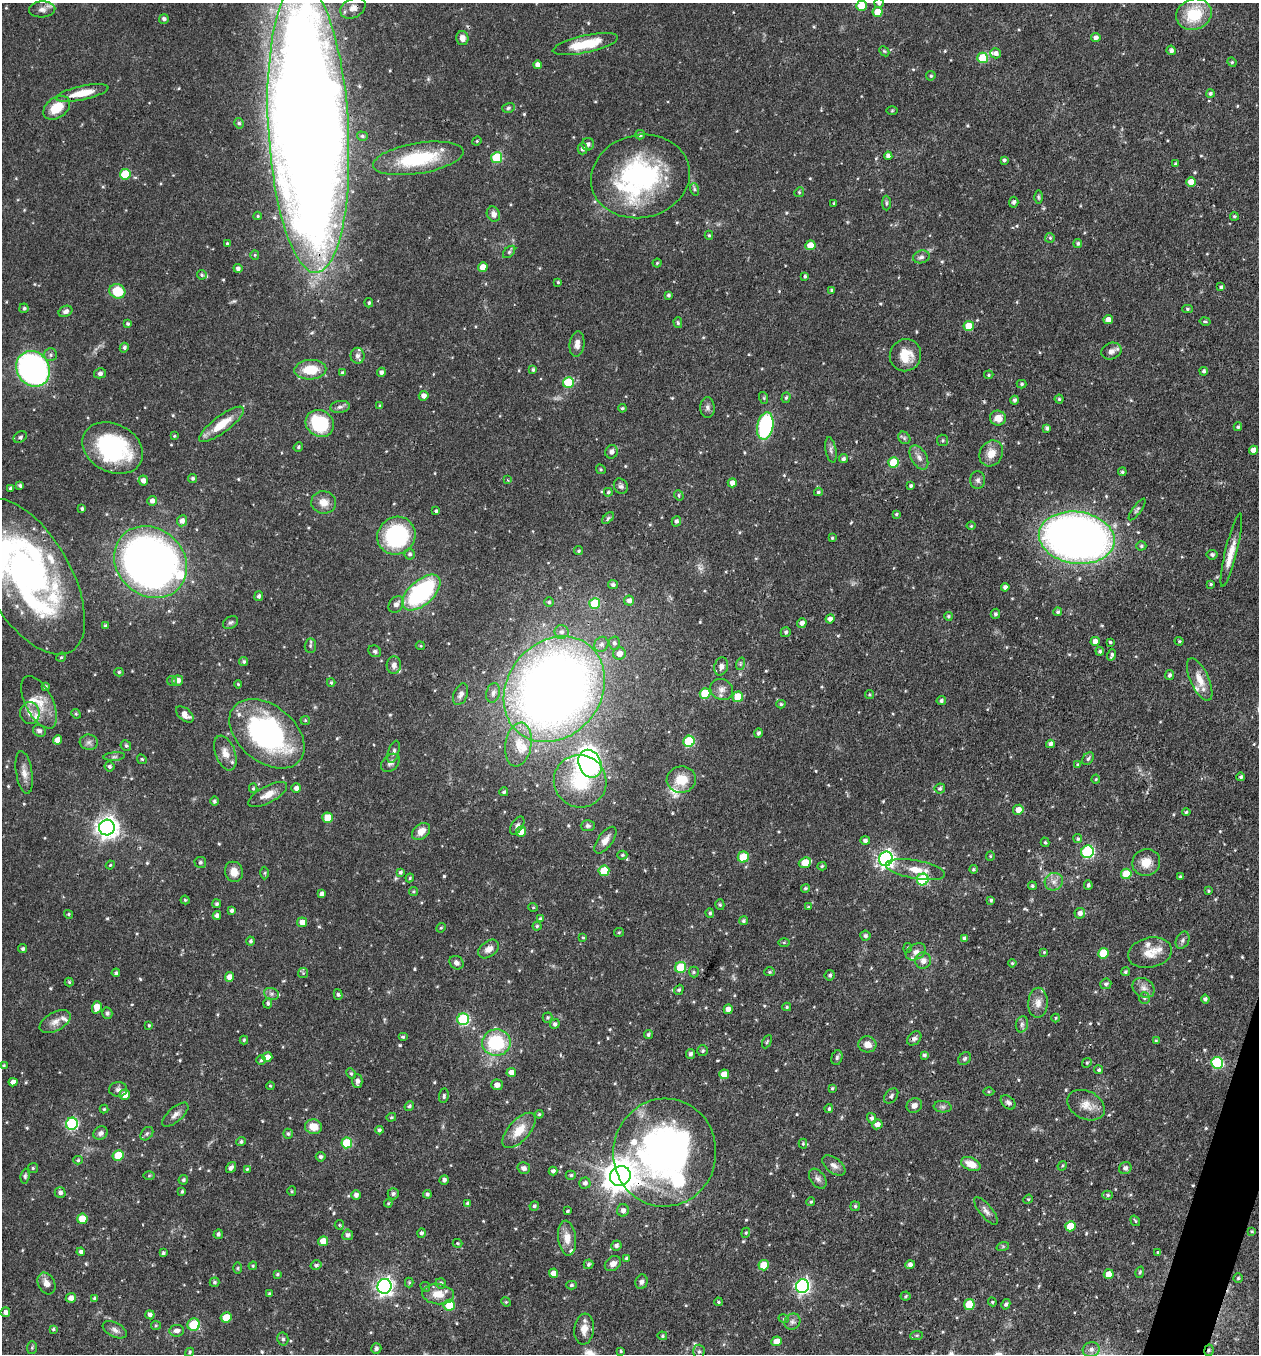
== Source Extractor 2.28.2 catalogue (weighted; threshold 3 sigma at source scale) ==
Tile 6 of 4 x 4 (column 2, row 2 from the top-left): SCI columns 1523-2779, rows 2708-4059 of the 5429 x 5415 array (HDU 1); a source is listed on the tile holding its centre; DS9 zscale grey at full resolution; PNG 1261 x 1356 px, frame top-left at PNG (2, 3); each listed source drawn as its Kron ellipse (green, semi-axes under 4 px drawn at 4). Shown black and unused: <1% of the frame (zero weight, under 3 of 4 exposures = <1% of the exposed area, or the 3 px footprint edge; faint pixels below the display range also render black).
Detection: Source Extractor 2.28.2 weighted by HDU 2 'WHT'; one run over the whole footprint, this tile lists its part. Background 0.0468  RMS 0.0035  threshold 0.0157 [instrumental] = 3 sigma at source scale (4.5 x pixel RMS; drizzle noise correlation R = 1.50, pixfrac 1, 0.05/0.05 arcsec/px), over >= 5 px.
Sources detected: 617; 1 inside a brighter object's white glare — neither listed nor drawn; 24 inside a brighter listed object's ellipse — not listed separately; of the other 592, all 500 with FLUX_AUTO >= 0.386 (the completeness limit of this list) listed and drawn (92 fainter detections not listed), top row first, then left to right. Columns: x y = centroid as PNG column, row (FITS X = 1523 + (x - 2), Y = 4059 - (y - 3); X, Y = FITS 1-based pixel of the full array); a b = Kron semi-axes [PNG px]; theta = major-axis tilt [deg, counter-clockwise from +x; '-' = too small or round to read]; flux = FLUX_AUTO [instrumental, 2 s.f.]
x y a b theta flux
879 3 5 5 - 0.76
861 6 5 5 - 6.5
353 8 13 9 28 2.9
42 9 13 8 3 1.9
878 12 5 5 - 6.1
1194 14 18 15 22 14
164 19 5 5 - 0.99
1096 37 4 4 - 1.3
462 38 7 6 - 2.1
585 44 33 8 12 11
1171 50 5 4 - 1.2
884 51 6 4 -44 0.45
996 53 5 5 - 1.5
983 58 5 5 - 14
1232 62 5 4 - 0.45
538 65 4 4 - 2
931 76 5 4 - 0.54
82 93 27 7 12 7.2
1210 93 4 4 - 0.84
57 108 15 10 36 8.2
508 108 6 5 - 0.6
892 110 6 4 2 0.39
239 123 5 4 - 0.73
308 127 145 40 -87 1300
640 135 5 4 - 0.87
362 136 5 4 - 0.63
477 141 5 4 - 0.4
588 144 6 6 - 1.2
583 149 5 5 - 1.1
888 156 4 4 - 1.3
418 158 46 15 9 22
497 158 5 5 - 17
1004 160 4 3 - 0.73
1175 164 3 3 - 0.56
125 174 5 5 - 12
640 176 50 41 12 58
1191 182 5 5 - 4.5
694 189 6 4 -71 0.59
799 192 5 4 - 0.45
1038 197 7 4 -89 0.58
1014 202 5 4 - 0.75
834 203 3 3 - 0.56
886 203 7 4 -90 0.59
493 214 8 6 -63 1.7
258 216 4 3 - 0.41
1234 216 4 4 - 0.58
709 235 4 4 - 0.58
1050 238 5 5 - 0.51
227 243 3 3 - 0.48
1078 243 4 4 - 0.7
810 245 5 5 - 4.7
509 252 7 4 45 0.64
255 255 5 4 - 0.45
921 257 8 6 17 1.1
657 263 4 4 - 0.42
483 267 5 4 - 3.7
238 268 4 4 - 1
202 275 5 4 - 0.58
805 276 4 3 - 0.54
558 282 3 3 - 0.41
1221 287 4 3 - 0.67
832 290 4 3 - 0.62
117 291 8 7 - 10
668 295 3 3 - 0.64
369 303 4 4 - 0.6
24 308 5 4 - 0.72
1187 309 5 4 - 0.58
66 311 7 5 25 1.2
1108 320 5 4 - 2.2
1205 321 6 3 -12 0.44
678 323 5 4 - 0.49
128 324 4 4 - 0.63
969 326 5 5 - 6.8
577 344 13 7 83 2.3
124 348 5 4 - 0.8
1111 351 10 8 20 1.8
51 355 6 6 - 0.91
905 355 16 15 - 6.8
357 356 8 7 - 1.5
33 369 18 16 -59 110
310 370 16 10 3 8.1
533 370 4 4 - 0.64
1204 371 4 4 - 0.82
381 372 4 4 - 0.98
100 373 6 5 - 1.1
343 373 4 4 - 0.92
989 375 5 4 - 0.46
568 382 5 5 - 17
1022 384 5 4 - 0.64
424 396 5 5 - 1.7
764 398 6 4 -72 0.42
786 398 5 4 - 0.58
1059 399 4 4 - 0.48
1014 400 4 4 - 0.97
380 406 4 4 - 0.6
340 407 10 6 8 1.1
707 407 10 7 -90 1.2
622 408 4 4 - 0.54
998 418 8 7 - 3.6
320 423 14 13 - 20
221 424 27 8 37 7.6
765 426 14 8 78 33
1238 427 4 3 - 0.65
1047 428 4 4 - 0.97
174 436 4 3 - 0.4
20 437 7 5 31 0.76
904 438 7 5 -47 0.71
943 440 6 5 - 0.66
298 447 5 4 - 0.49
113 448 32 24 -28 40
831 450 13 5 -80 1.2
1253 450 4 4 - 2.7
611 452 7 6 - 1.5
991 453 13 11 60 4.1
919 457 13 7 -60 2.1
843 459 4 4 - 0.92
893 463 5 5 - 11
601 469 5 4 - 0.46
1122 472 4 4 - 0.64
193 478 4 4 - 0.76
143 480 5 4 - 1.8
507 480 3 2 - 0.39
978 480 9 7 -90 1.2
732 483 4 4 - 2.1
20 485 4 3 - 0.6
621 486 8 6 -58 1
911 486 3 3 - 0.65
11 488 3 3 - 0.93
608 492 4 4 - 0.58
818 492 4 3 - 0.54
679 495 5 4 - 0.54
152 501 5 4 - 1.4
324 502 12 11 - 3.5
82 509 4 3 - 0.71
1137 509 13 4 55 0.75
436 511 3 3 - 0.63
896 514 4 3 - 0.51
608 518 7 4 45 0.61
182 521 5 5 - 1.9
676 521 5 4 - 0.9
971 526 4 4 - 0.4
396 536 19 18 - 36
832 538 3 3 - 0.43
1077 538 38 26 -8 260
1141 546 5 4 - 0.58
1231 550 38 6 76 4.8
579 551 4 4 - 0.57
410 554 5 5 - 0.74
1212 555 5 4 - 0.82
150 562 39 33 -42 210
28 576 87 42 -60 110
1211 584 3 3 - 0.43
613 585 5 4 - 0.89
1005 587 4 4 - 1.4
421 593 23 12 42 46
259 596 5 4 - 0.96
629 601 5 5 - 1.7
549 602 4 4 - 0.65
595 603 5 5 - 14
396 604 9 7 52 1.8
1058 612 4 4 - 0.68
995 614 5 4 - 0.75
948 616 4 4 - 0.53
830 619 4 4 - 1.6
231 622 8 6 30 0.81
802 623 5 4 - 1.6
105 626 4 3 - 0.74
562 632 7 7 - 1.3
786 632 5 5 - 0.73
1095 641 4 4 - 2.2
1179 641 4 3 - 0.4
1110 642 3 3 - 0.51
614 643 6 6 - 1
601 644 8 6 59 1.4
310 646 7 5 86 0.66
420 646 4 3 - 0.39
375 651 6 5 - 0.72
1100 651 4 4 - 0.66
619 653 6 6 - 2.4
1112 655 6 3 71 0.83
61 657 5 4 - 0.5
244 662 4 4 - 0.71
740 664 6 4 72 0.6
394 665 8 7 - 1.7
721 666 9 7 75 1.4
119 672 4 4 - 0.54
1169 675 5 4 - 0.85
178 680 5 5 - 2
1200 680 23 9 -66 4.9
172 681 5 5 - 0.45
331 683 4 3 - 0.45
238 684 4 4 - 0.42
45 687 4 3 - 0.57
554 689 56 47 52 400
722 689 12 10 -29 2.2
493 693 10 6 75 1.4
705 693 5 5 - 14
461 694 11 6 68 1.7
869 695 4 4 - 0.42
738 697 5 5 - 9.2
941 701 4 4 - 0.9
39 702 29 13 -63 7
781 704 4 4 - 0.52
30 713 11 9 -83 2.7
76 714 5 4 - 0.42
185 714 10 6 -40 2.5
305 720 4 4 - 0.42
39 731 6 6 - 1.1
759 733 4 4 - 0.84
267 734 43 28 -40 74
57 740 5 4 - 3.1
689 741 5 5 - 23
89 742 9 7 -6 1.4
518 744 22 13 80 6.9
1050 744 4 4 - 1.3
126 746 5 5 - 0.69
394 752 11 5 73 1.1
225 753 18 10 -69 3.4
114 757 10 4 5 0.78
142 759 5 4 - 0.47
1088 759 7 5 51 0.73
390 763 11 7 42 1.4
590 764 14 11 -66 130
1078 765 4 3 - 0.53
110 766 5 4 - 0.8
24 772 21 8 -81 2.9
1241 777 4 4 - 0.79
1096 779 4 4 - 0.41
681 780 14 13 - 7.3
580 781 26 26 - 19
253 788 5 4 - 0.45
296 788 5 5 - 1.6
940 788 5 5 - 0.75
504 792 4 4 - 0.62
268 794 21 8 28 3.8
214 801 4 4 - 0.69
1018 810 5 5 - 3.2
1186 812 4 4 - 0.51
327 818 5 5 - 5.7
517 826 10 5 58 1
588 826 7 5 2 0.83
107 827 8 7 - 250
421 831 10 7 41 3.7
521 831 5 5 - 4.2
1078 839 4 4 - 0.63
605 840 16 7 53 2.6
865 841 5 4 - 1
1045 842 5 4 - 0.53
1087 852 6 6 - 35
622 855 5 4 - 0.54
990 856 5 4 - 0.4
743 857 5 5 - 11
886 859 7 6 - 120
200 862 6 5 - 0.64
1146 862 14 13 - 5
805 863 6 5 - 7.2
110 865 4 4 - 0.39
822 866 4 4 - 0.51
973 869 4 4 - 0.63
915 870 30 9 -10 6.1
604 871 5 5 - 8.7
234 872 10 9 - 3.3
400 872 4 4 - 0.64
265 873 6 4 89 0.51
1126 874 5 5 - 8.1
1180 877 3 3 - 0.5
410 878 4 3 - 0.44
923 879 6 5 - 25
1054 882 9 8 - 2.1
1088 885 5 4 - 0.66
1032 886 4 3 - 0.47
805 888 4 4 - 0.56
413 891 4 4 - 0.49
1209 891 4 4 - 0.52
322 894 4 4 - 1.4
185 900 4 4 - 0.41
991 900 3 3 - 0.59
217 904 4 4 - 0.67
720 905 5 4 - 0.58
533 907 5 4 - 0.39
808 907 4 4 - 0.45
231 911 4 4 - 0.84
710 913 4 4 - 0.64
1080 913 5 5 - 1.4
68 914 4 4 - 0.55
217 915 4 4 - 1.2
540 919 4 3 - 0.54
743 921 4 4 - 0.71
302 922 5 4 - 2.2
537 926 4 4 - 0.53
441 928 5 4 - 0.44
619 932 5 4 - 0.46
865 936 5 5 - 0.9
583 938 4 4 - 0.39
964 938 4 4 - 1
1183 940 9 6 65 1
251 941 4 4 - 0.8
784 943 6 4 0 0.4
908 948 5 4 - 0.43
23 949 4 4 - 0.84
489 949 12 7 37 2.6
916 952 11 7 30 1.8
1044 952 4 4 - 0.4
1103 953 5 5 - 9.4
1150 953 22 15 13 5.4
923 961 8 8 - 2.1
456 963 7 6 - 1.2
1012 963 4 4 - 0.4
681 967 5 5 - 17
694 972 5 5 - 0.51
769 972 5 4 - 0.47
1125 972 4 4 - 0.55
116 973 4 4 - 0.67
303 973 5 5 - 0.49
830 975 5 5 - 0.87
230 977 5 4 - 2.3
69 982 4 4 - 0.46
1106 984 5 5 - 0.92
1144 988 12 9 -33 2.2
679 990 5 4 - 0.62
271 994 8 6 -20 0.93
338 994 5 4 - 0.6
1144 998 5 5 - 0.65
1205 999 4 4 - 1
268 1003 5 4 - 0.74
1038 1003 15 10 88 2.9
97 1007 6 5 - 4.2
787 1007 4 4 - 0.48
728 1009 5 4 - 3.1
107 1013 6 5 - 0.63
548 1017 5 5 - 0.53
1056 1018 4 4 - 0.39
463 1019 6 6 - 31
55 1022 17 9 28 2.8
555 1024 5 4 - 0.88
1022 1024 8 6 76 1
149 1025 4 3 - 0.43
648 1034 5 4 - 0.69
403 1037 5 4 - 0.47
914 1038 8 6 44 1.1
244 1040 4 4 - 0.5
1156 1041 4 3 - 0.43
496 1042 14 13 - 22
767 1042 7 3 63 0.39
867 1044 9 8 - 2.9
703 1051 5 5 - 0.62
690 1054 5 4 - 0.95
924 1055 3 3 - 0.63
267 1057 5 5 - 2.5
837 1057 7 5 74 0.76
965 1059 7 5 46 0.67
261 1060 4 4 - 0.53
1087 1063 5 4 - 0.5
1217 1063 6 6 - 30
4 1065 4 3 - 0.4
1099 1070 4 4 - 0.68
511 1072 5 4 - 2.6
351 1074 5 4 - 0.52
724 1074 5 5 - 5.2
357 1081 7 5 -89 1.4
13 1082 4 4 - 1.7
497 1085 5 5 - 2
270 1086 4 3 - 0.4
832 1088 4 4 - 0.52
118 1089 9 7 2 1.3
989 1092 5 3 - 0.41
125 1095 5 5 - 3.7
444 1096 7 5 83 0.73
891 1096 8 6 48 0.87
1008 1102 8 6 -41 1.2
914 1105 8 7 - 1.5
1086 1105 20 14 -27 4.4
409 1106 5 4 - 0.67
943 1107 9 5 -7 0.93
104 1109 4 4 - 0.39
829 1109 4 4 - 0.62
539 1114 4 4 - 0.43
175 1115 16 7 42 1.9
391 1117 5 4 - 0.45
872 1118 5 4 - 0.93
72 1124 6 6 - 37
877 1124 5 5 - 2
314 1127 8 7 - 4.9
379 1130 4 4 - 0.85
519 1130 22 10 48 6.4
101 1133 8 6 31 1.3
147 1134 7 5 49 0.8
288 1134 5 5 - 0.64
241 1142 5 4 - 0.75
347 1143 5 5 - 15
803 1144 5 4 - 0.43
665 1153 54 51 83 120
118 1155 5 5 - 9.2
321 1157 5 5 - 0.82
78 1160 5 4 - 0.53
971 1164 10 6 -23 4.2
834 1165 13 7 -38 1.9
1062 1166 5 4 - 0.42
33 1168 5 5 - 0.53
231 1168 6 4 54 1.1
524 1168 6 5 - 1.1
1125 1168 6 6 - 1.3
247 1169 3 3 - 0.43
553 1171 4 4 - 1
149 1175 5 4 - 0.4
571 1175 5 4 - 0.6
25 1176 7 4 83 0.64
620 1176 10 9 - 630
818 1179 11 7 -54 1.4
183 1180 5 4 - 0.71
444 1180 5 4 - 1.1
585 1183 5 5 - 1.1
182 1191 4 3 - 0.52
292 1191 5 4 - 0.43
60 1192 5 5 - 1.1
393 1194 6 5 - 0.73
427 1194 4 4 - 0.75
356 1195 5 4 - 1.3
1108 1195 5 4 - 0.66
1028 1199 5 4 - 0.43
811 1202 4 4 - 0.55
388 1203 4 3 - 0.4
468 1203 4 4 - 0.72
534 1206 5 4 - 0.7
855 1206 5 5 - 0.59
623 1210 6 6 - 1.4
567 1211 3 3 - 0.42
986 1211 17 6 -51 1.9
82 1219 5 5 - 6.7
1135 1221 5 3 - 0.48
339 1225 5 4 - 0.45
1070 1226 5 5 - 7.4
1252 1231 4 4 - 0.43
422 1233 5 4 - 0.92
746 1233 5 4 - 0.47
218 1234 5 4 - 0.81
348 1235 5 5 - 1.2
567 1238 17 9 -84 3.9
323 1241 5 5 - 3.8
457 1243 5 4 - 0.41
616 1245 5 5 - 1
1003 1246 6 4 18 0.53
81 1252 4 4 - 1.1
1158 1252 3 3 - 0.8
163 1253 4 4 - 0.75
626 1258 4 4 - 0.55
588 1264 5 4 - 0.81
613 1264 9 6 36 1.9
316 1265 5 4 - 0.69
764 1265 5 5 - 7.1
910 1265 4 4 - 1.3
253 1266 4 3 - 0.4
238 1268 6 4 89 0.43
1140 1272 6 4 74 0.47
554 1273 4 4 - 2.8
277 1274 4 3 - 0.5
1109 1274 5 5 - 4.3
1238 1278 4 4 - 0.49
214 1282 5 4 - 0.62
409 1282 5 4 - 0.48
641 1282 7 6 - 1.1
46 1283 11 8 -62 2.5
441 1283 5 5 - 0.77
571 1285 5 4 - 0.64
384 1286 7 7 - 130
802 1286 7 6 - 83
425 1287 5 4 - 0.45
269 1294 4 3 - 0.51
438 1294 16 10 -5 5
906 1296 5 4 - 0.48
71 1298 5 5 - 1.9
94 1298 4 4 - 0.65
506 1302 5 4 - 0.42
718 1302 4 3 - 0.47
992 1302 4 4 - 0.4
969 1304 5 5 - 11
1006 1304 5 4 - 0.77
449 1305 6 5 - 7.4
5 1312 5 4 - 1.3
150 1315 4 4 - 1.3
226 1317 5 5 - 5.2
784 1319 5 3 - 0.39
792 1322 8 7 - 1.3
156 1325 5 4 - 0.45
194 1325 6 6 - 13
53 1329 3 3 - 0.53
584 1329 15 9 83 3.6
115 1330 13 7 -26 1.7
177 1331 7 5 7 1.6
917 1335 6 4 6 0.48
662 1336 5 4 - 0.45
283 1339 6 5 - 0.9
776 1341 5 4 - 3.2
32 1347 6 5 - 0.52
376 1348 5 5 - 0.82
1091 1349 8 7 - 1.5
1209 1350 6 4 78 0.84
621 1351 3 3 - 0.47
190 1352 5 4 - 0.59
699 1352 7 5 88 0.85
Overlapping masked pixels (flux is a lower limit): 7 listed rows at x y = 353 8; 308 127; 1077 538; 28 576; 665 1153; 620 1176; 1209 1350
Isophote crosses this tile's border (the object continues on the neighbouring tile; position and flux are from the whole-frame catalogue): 4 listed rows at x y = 879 3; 861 6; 308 127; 28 576